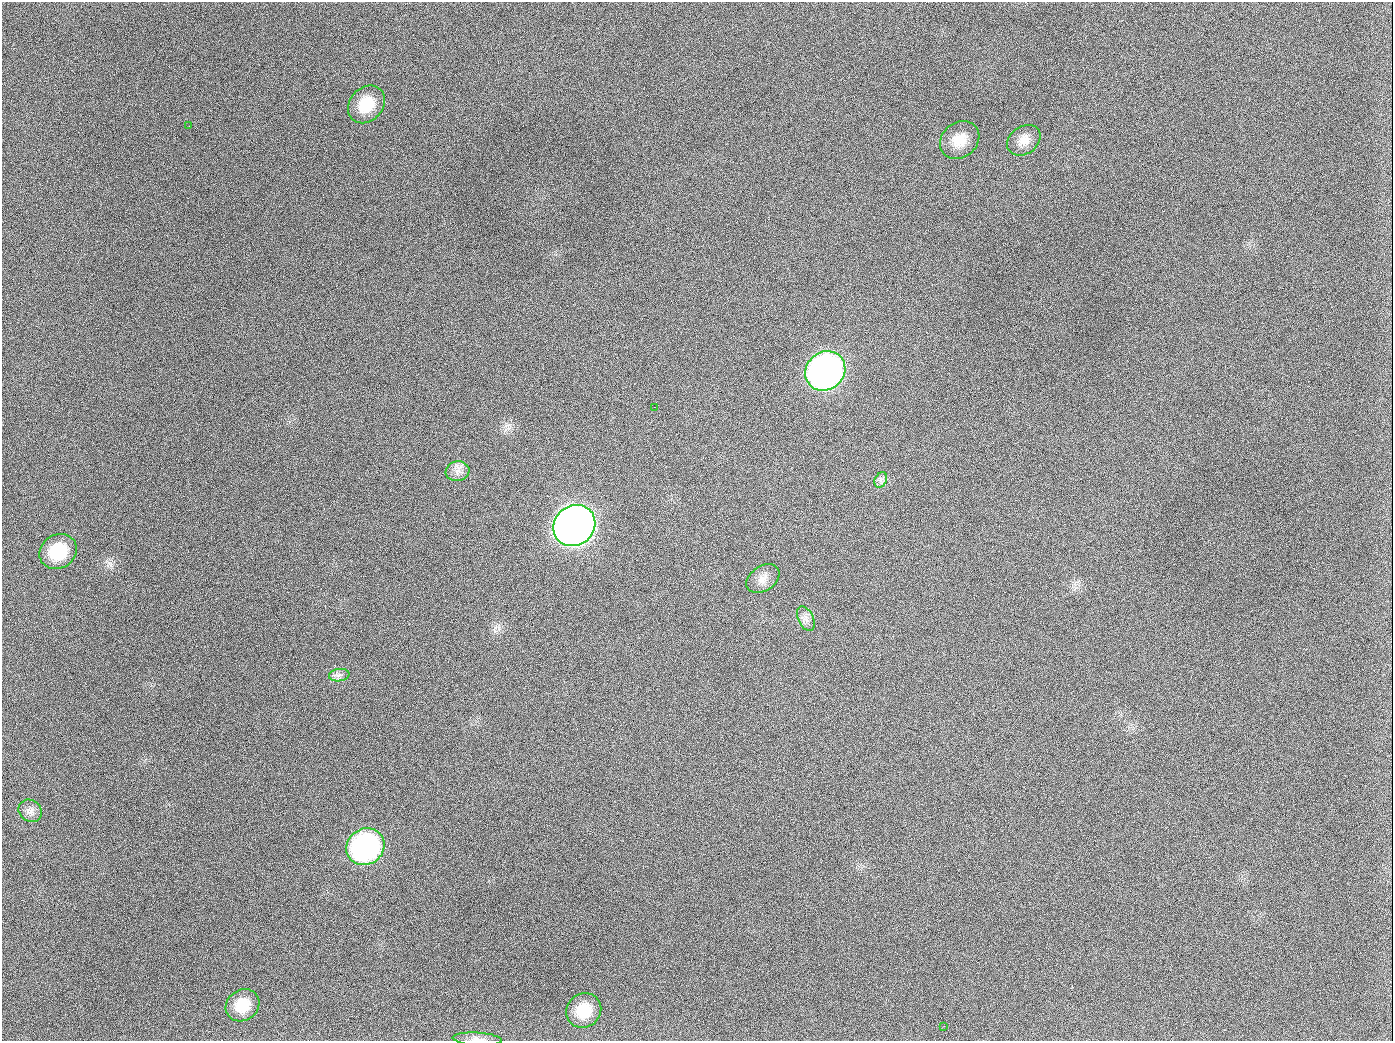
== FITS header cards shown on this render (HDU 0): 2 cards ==
NAXIS1  =                 1391
NAXIS2  =                 1039

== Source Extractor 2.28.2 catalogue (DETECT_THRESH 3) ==
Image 1391 x 1039 px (HDU 0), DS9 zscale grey, 1 PNG px = 1 image px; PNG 1395 x 1043 px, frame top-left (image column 1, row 1039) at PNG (2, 2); each listed source drawn as its Kron ellipse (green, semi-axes under 4 px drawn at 4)
Background 1410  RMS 67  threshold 201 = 3 sigma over >= 5 px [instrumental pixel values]
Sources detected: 19; all 19 listed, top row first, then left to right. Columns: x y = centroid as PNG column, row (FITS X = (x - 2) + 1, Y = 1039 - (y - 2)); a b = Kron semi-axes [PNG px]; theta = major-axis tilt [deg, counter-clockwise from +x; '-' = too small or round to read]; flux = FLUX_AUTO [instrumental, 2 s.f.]
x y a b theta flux
366 104 20 16 48 1.4e+05
189 126 2 2 - 6.3e+03
960 140 21 17 40 9.5e+04
1024 140 18 13 36 5.5e+04
825 371 21 18 40 2.5e+06
654 407 2 2 - 3.4e+03
457 471 12 9 9 3.4e+04
881 480 8 6 61 1.7e+04
574 526 22 19 41 5.6e+06
58 551 19 16 33 1.9e+05
763 579 18 12 35 4.5e+04
806 619 13 7 -65 2.7e+04
339 675 10 6 8 1.9e+04
30 811 12 10 -38 2.9e+04
365 847 20 18 35 1.1e+06
242 1005 18 15 35 1.1e+05
584 1010 18 16 40 1.2e+05
944 1026 2 2 - 5.5e+03
477 1039 24 6 -3 3.1e+04
At the frame edge (FLAGS 8, measured only in part): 1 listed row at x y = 477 1039